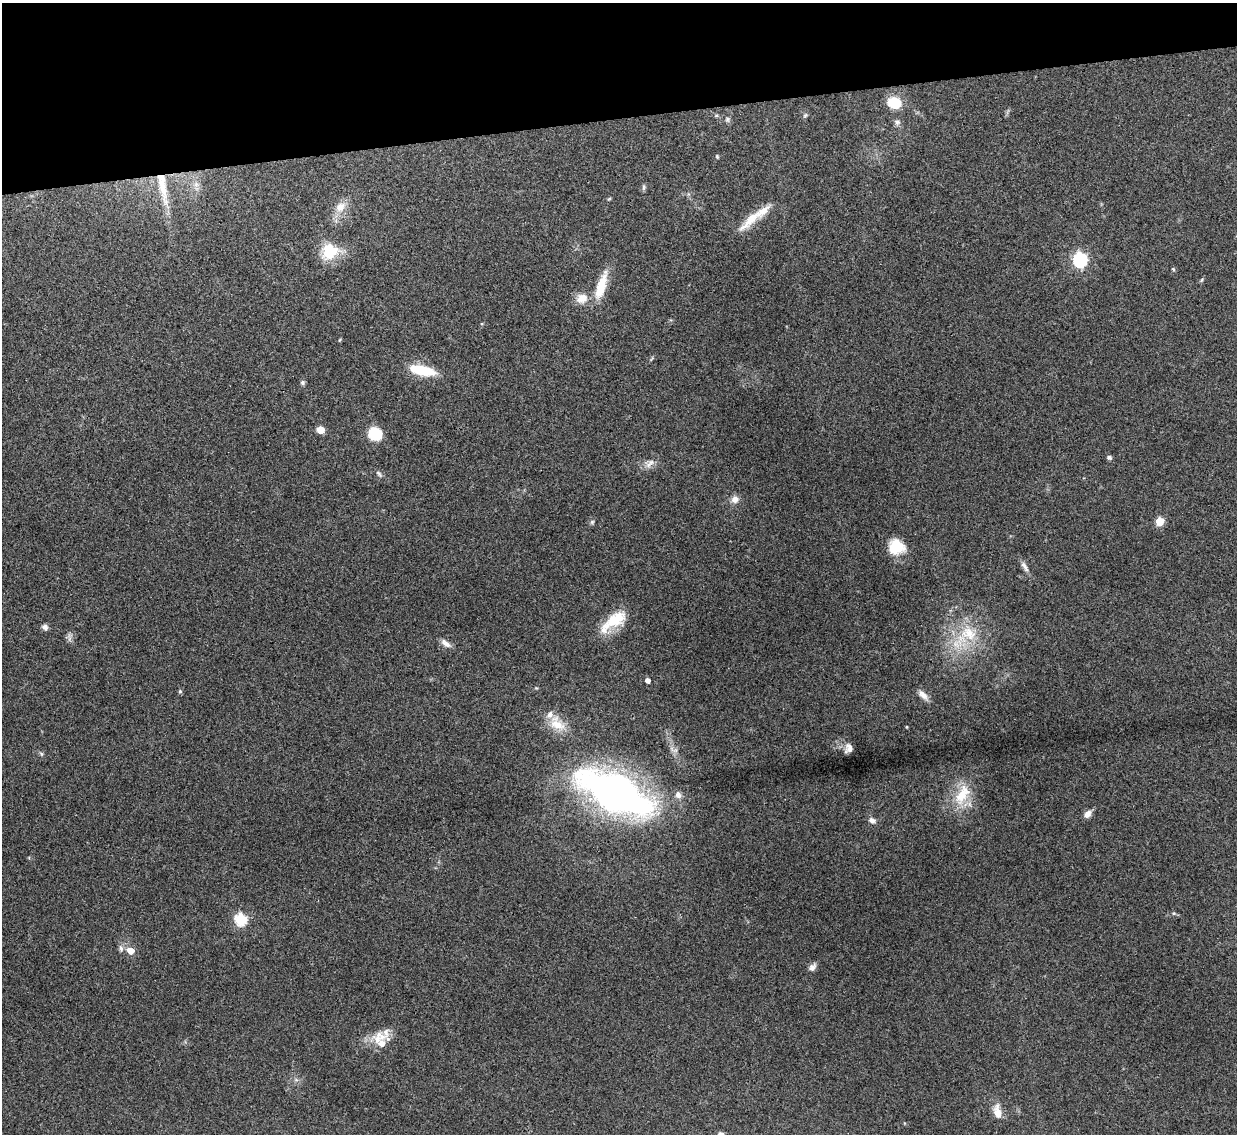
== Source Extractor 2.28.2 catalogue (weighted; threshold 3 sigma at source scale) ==
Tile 3 of 4 x 4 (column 3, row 1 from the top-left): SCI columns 2469-3703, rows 3536-4667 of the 4937 x 4921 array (HDU 1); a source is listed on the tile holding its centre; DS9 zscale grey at full resolution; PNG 1239 x 1136 px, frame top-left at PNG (2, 3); no overlay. Shown black and unused: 10% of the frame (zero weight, under 3 of 4 exposures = <1% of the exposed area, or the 3 px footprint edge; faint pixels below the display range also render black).
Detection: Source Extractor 2.28.2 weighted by HDU 2 'WHT'; one run over the whole footprint, this tile lists its part. Background 0.0961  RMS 0.0062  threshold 0.028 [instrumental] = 3 sigma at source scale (4.5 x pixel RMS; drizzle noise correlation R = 1.50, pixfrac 1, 0.05/0.05 arcsec/px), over >= 5 px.
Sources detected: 64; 5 inside a brighter listed object's ellipse — not listed separately; the other 59 listed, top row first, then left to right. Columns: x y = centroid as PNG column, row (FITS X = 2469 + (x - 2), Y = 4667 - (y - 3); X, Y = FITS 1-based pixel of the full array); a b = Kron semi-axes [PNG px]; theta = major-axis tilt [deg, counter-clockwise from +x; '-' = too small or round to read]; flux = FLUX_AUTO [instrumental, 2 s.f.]
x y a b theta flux
894 103 11 10 - 22
805 115 7 5 23 1.1
716 116 6 4 0 0.93
727 119 8 7 - 1.6
897 122 9 8 - 2.2
717 156 6 4 -65 0.7
196 185 8 7 - 2.9
163 187 55 10 -79 20
644 187 10 4 85 1.2
688 194 6 4 -71 0.95
609 199 6 3 19 0.64
340 207 17 12 37 7.4
751 219 40 10 44 13
330 251 23 20 25 18
1080 260 7 6 - 130
1173 269 5 4 - 0.72
1202 280 7 4 69 0.79
601 286 37 11 73 16
582 298 17 14 16 7.9
339 340 5 3 - 0.59
652 359 9 3 69 0.74
422 370 29 10 -12 21
302 382 6 6 - 1.3
321 430 5 5 - 15
375 434 12 11 - 20
1109 457 6 5 - 1.5
649 463 17 9 35 4.7
379 474 11 5 -48 1.6
735 499 10 9 - 4.2
1160 521 5 5 - 23
592 522 6 6 - 1.1
896 547 17 15 -13 18
1025 566 16 6 -61 3.2
615 620 34 16 32 20
45 627 9 7 -46 2.2
965 636 55 22 42 35
69 638 13 4 90 1.8
446 643 15 6 -35 3.4
648 680 4 4 - 3.6
180 691 6 5 - 0.89
923 695 18 7 -46 4.4
557 724 27 16 -44 14
907 727 3 3 - 0.55
849 748 10 9 - 3.7
41 754 7 5 -59 1
615 793 61 27 -26 350
678 795 9 8 - 3.1
962 795 36 18 62 22
1087 814 11 7 44 3.8
872 820 10 7 -31 2.8
1174 913 5 5 - 0.92
241 919 6 6 - 62
121 948 10 6 -82 2.1
131 951 7 6 - 7.1
812 967 11 7 49 2.7
379 1038 24 19 27 12
296 1080 7 4 -19 1.3
997 1112 18 9 -76 7.8
721 1134 6 5 - 2.4
Overlapping masked pixels (flux is a lower limit): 1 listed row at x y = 163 187
Isophote crosses this tile's border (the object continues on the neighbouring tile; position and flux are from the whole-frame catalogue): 1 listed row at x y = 721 1134